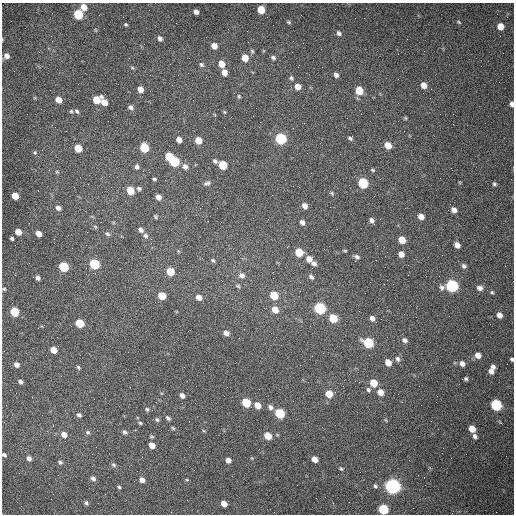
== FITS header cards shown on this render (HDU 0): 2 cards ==
NAXIS1  =                  512 /fastest changing axis
NAXIS2  =                  512 /next to fastest changing axis

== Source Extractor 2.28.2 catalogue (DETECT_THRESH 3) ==
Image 512 x 512 px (HDU 0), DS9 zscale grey, 1 PNG px = 1 image px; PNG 516 x 516 px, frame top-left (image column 1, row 512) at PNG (2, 3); no overlay
Background 1470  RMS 22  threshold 66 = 3 sigma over >= 5 px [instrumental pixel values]
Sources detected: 171; all 171 listed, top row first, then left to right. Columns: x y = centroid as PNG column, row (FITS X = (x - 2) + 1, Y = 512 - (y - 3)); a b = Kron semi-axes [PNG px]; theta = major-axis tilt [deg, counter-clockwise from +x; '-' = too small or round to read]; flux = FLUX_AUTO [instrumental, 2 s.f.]
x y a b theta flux
84 7 6 6 - 15000
261 10 6 5 - 31000
196 12 5 4 - 6400
78 14 6 5 - 89000
289 22 6 4 -27 2000
459 22 4 3 - 1500
126 24 5 5 - 2100
500 26 5 5 - 17000
339 33 6 5 - 4200
51 36 2 2 - 1500
160 38 6 5 - 4800
214 46 5 5 - 11000
252 51 6 5 - 2300
6 56 6 5 - 6800
273 57 6 4 -26 3300
245 58 6 5 - 22000
221 64 7 6 - 14000
201 65 6 5 - 3000
132 67 5 3 - 1800
224 72 6 5 - 10000
336 75 6 5 - 5500
291 78 6 5 - 2900
424 85 6 5 - 12000
298 87 6 5 - 13000
140 89 6 5 - 9300
359 90 6 5 - 39000
239 96 5 4 - 1900
58 100 5 5 - 13000
97 100 6 6 - 34000
104 102 9 5 -81 16000
512 104 6 4 -83 5300
131 107 7 5 -34 4100
71 111 5 5 - 2000
77 111 7 4 -45 2800
224 112 5 4 - 1500
405 118 4 4 - 1600
293 128 2 2 - 780
404 131 2 2 - 570
350 138 6 4 -30 3000
281 139 6 6 - 150000
179 140 5 4 - 10000
198 140 5 5 - 22000
388 145 6 5 - 20000
78 148 6 5 - 32000
144 148 6 5 - 65000
35 153 5 4 - 1900
169 157 6 5 - 43000
174 161 6 5 - 110000
215 161 6 4 -31 3200
223 165 6 5 - 50000
185 166 7 6 - 6700
137 167 5 5 - 4100
372 170 6 4 -27 2000
57 172 5 5 - 1700
154 179 4 3 - 2100
207 183 8 5 21 4000
363 183 6 6 - 110000
494 184 5 4 - 2400
299 187 2 2 - 1200
139 188 6 4 -20 2900
130 190 6 5 - 33000
332 193 6 4 -69 2100
15 196 6 5 - 21000
158 197 5 4 - 8900
305 206 6 5 - 8800
58 208 6 5 - 5700
454 210 6 5 - 8700
421 216 6 5 - 11000
155 217 4 4 - 2000
372 220 5 5 - 5500
302 222 6 5 - 5400
95 226 6 3 -21 1600
141 230 6 5 - 5600
18 232 5 5 - 16000
39 234 5 4 - 11000
107 234 7 4 -38 2700
145 236 7 5 -59 4000
12 238 4 3 - 2700
402 240 6 5 - 25000
457 245 5 5 - 11000
324 249 2 2 - 660
345 251 4 4 - 1600
299 252 6 5 - 42000
401 254 5 5 - 11000
357 257 6 4 -27 3800
309 259 6 6 - 11000
213 260 5 4 - 2300
94 264 6 5 - 99000
314 264 6 5 - 5400
464 266 6 5 - 3800
64 267 6 5 - 85000
312 268 2 2 - 730
170 271 6 5 - 36000
242 275 7 6 - 6200
311 277 7 5 -45 4100
38 278 4 4 - 4600
238 286 6 4 -16 2100
452 286 7 6 - 280000
479 288 7 6 - 6500
4 289 5 4 - 1900
492 292 5 4 - 2100
274 295 6 5 - 41000
162 296 6 5 - 32000
199 297 6 5 - 11000
276 303 3 3 - 1800
320 308 6 5 - 200000
275 310 6 5 - 16000
14 312 6 5 - 66000
499 315 6 5 - 8600
333 318 6 5 - 50000
372 318 6 4 -47 6500
381 319 2 2 - 780
80 323 6 5 - 54000
226 333 6 5 - 7600
404 340 7 5 -32 4800
368 343 7 5 -35 110000
53 350 5 5 - 17000
478 355 6 5 - 11000
398 359 8 6 -65 4300
512 359 4 3 - 2400
388 362 6 5 - 15000
462 364 5 5 - 7400
17 365 5 4 - 7400
78 367 4 3 - 2100
493 367 5 4 - 4500
491 371 6 5 - 7500
466 379 4 4 - 2400
20 382 4 4 - 3700
373 383 6 5 - 26000
368 390 6 5 - 3100
380 392 6 5 - 16000
329 394 6 6 - 22000
182 396 5 4 - 5800
246 403 6 5 - 50000
258 405 6 5 - 17000
496 405 6 6 - 170000
270 407 7 5 -39 5200
147 409 5 5 - 2500
280 413 6 5 - 98000
79 415 5 4 - 3400
168 418 6 4 -40 3000
157 420 6 5 - 2700
386 420 5 3 - 1500
189 421 2 2 - 650
140 423 4 4 - 1800
173 428 5 4 - 1800
472 429 6 5 - 19000
88 432 6 4 -22 2400
125 432 6 5 - 3700
64 435 6 5 - 11000
268 436 6 5 - 28000
475 436 6 5 - 4300
151 437 6 4 6 1900
152 445 6 5 - 13000
4 455 5 3 - 3200
29 458 6 5 - 4900
315 459 6 4 -35 13000
228 460 5 4 - 8300
60 462 6 5 - 2900
114 465 6 5 - 3000
341 469 6 4 -61 1800
93 478 6 5 - 4600
142 480 6 5 - 8300
187 480 5 4 - 1700
375 486 5 4 - 2500
392 486 7 6 - 720000
119 487 5 4 - 2000
316 498 2 2 - 3500
86 503 6 4 -61 3000
224 504 5 5 - 13000
383 509 6 5 - 90000
At the frame edge (FLAGS 8, measured only in part): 5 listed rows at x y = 512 104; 4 289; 512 359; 4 455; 383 509